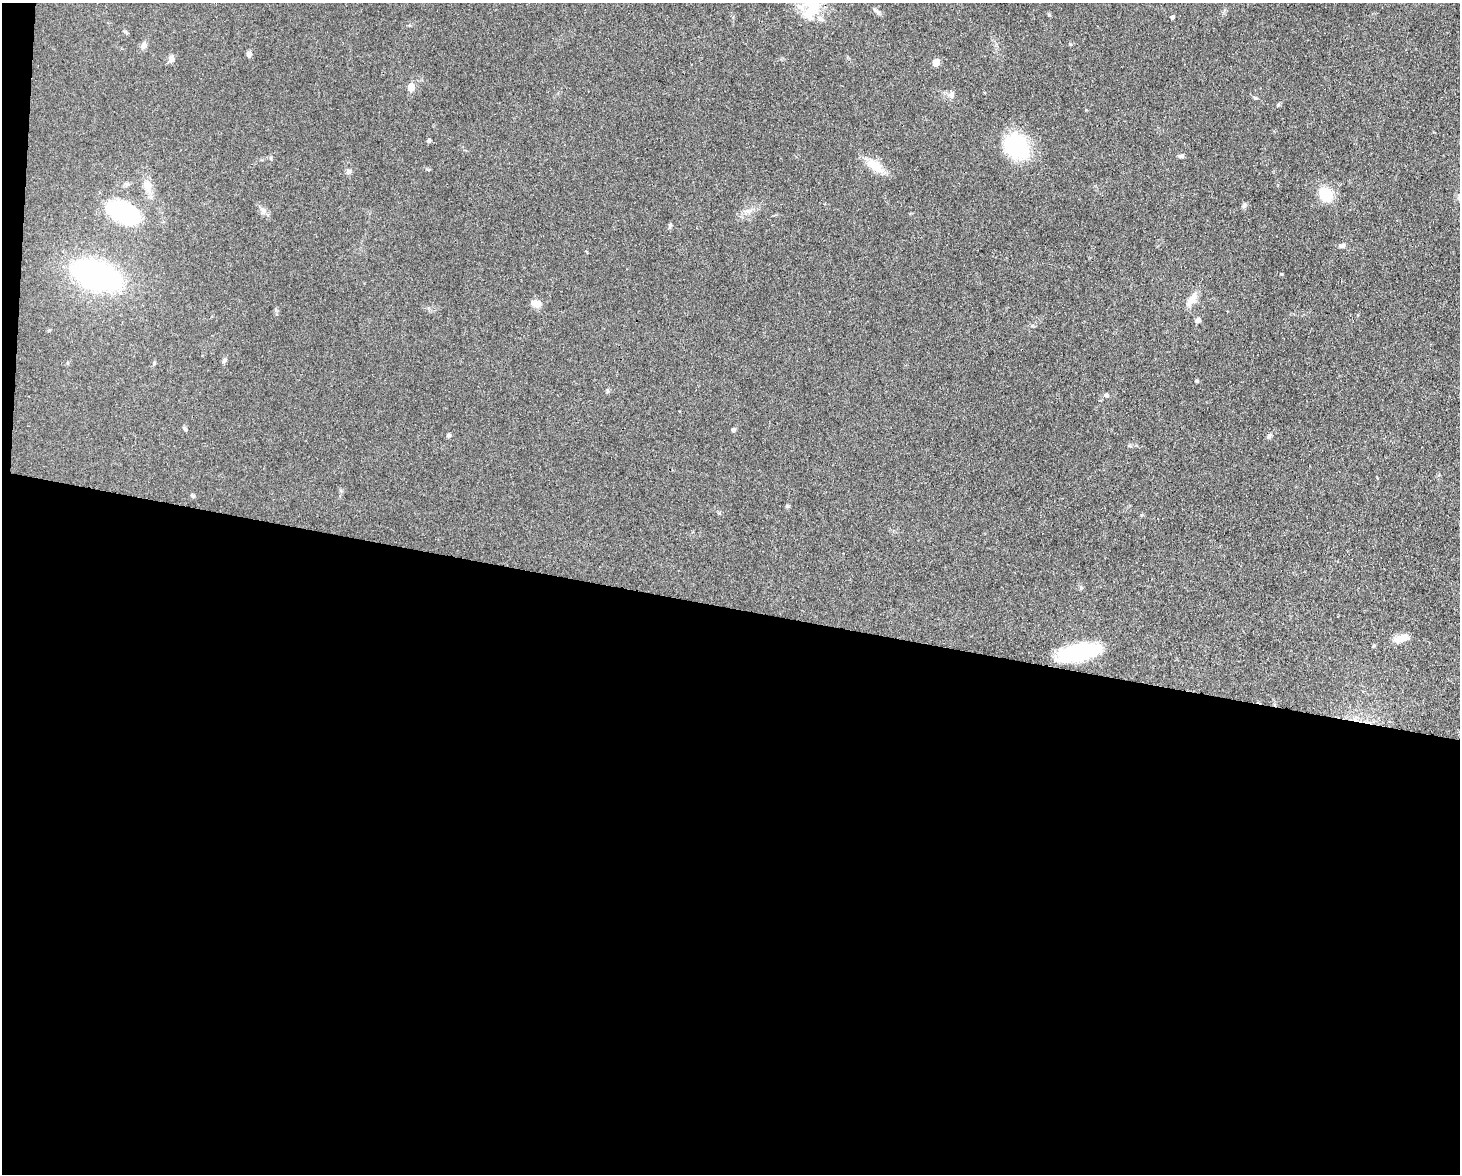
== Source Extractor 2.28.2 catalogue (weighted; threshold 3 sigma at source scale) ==
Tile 10 of 3 x 4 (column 1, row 4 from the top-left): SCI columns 224-1681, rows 1-1172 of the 4709 x 4691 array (HDU 1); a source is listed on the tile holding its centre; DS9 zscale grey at full resolution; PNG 1462 x 1176 px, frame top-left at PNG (2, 3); no overlay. Shown black and unused: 49% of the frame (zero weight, under 3 of 4 exposures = <1% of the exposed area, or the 3 px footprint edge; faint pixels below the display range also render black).
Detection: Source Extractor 2.28.2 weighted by HDU 2 'WHT'; one run over the whole footprint, this tile lists its part. Background 0.0632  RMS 0.0059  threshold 0.0265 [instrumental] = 3 sigma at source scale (4.5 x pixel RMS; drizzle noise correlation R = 1.50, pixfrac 1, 0.05/0.05 arcsec/px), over >= 5 px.
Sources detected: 44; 1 inside a brighter object's white glare — not listed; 1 inside a brighter listed object's ellipse — not listed separately; the other 42 listed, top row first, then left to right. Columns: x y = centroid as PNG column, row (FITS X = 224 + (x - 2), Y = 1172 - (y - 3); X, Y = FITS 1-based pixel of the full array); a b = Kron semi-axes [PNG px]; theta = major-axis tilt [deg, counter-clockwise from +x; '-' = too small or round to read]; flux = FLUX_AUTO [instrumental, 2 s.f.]
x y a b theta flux
811 3 28 24 -61 24
876 11 14 4 -40 1.7
1172 17 4 4 - 1.3
144 45 11 6 73 2.2
249 54 7 6 - 2
171 59 10 7 -84 2
936 62 5 5 - 11
411 87 5 5 - 12
952 95 9 7 86 2.2
1255 98 6 4 -42 0.78
1278 105 7 4 45 0.79
429 141 4 4 - 1.4
1016 146 24 19 -53 51
1181 156 7 4 7 1.3
271 158 6 4 -72 0.75
875 166 25 12 -40 10
349 172 8 7 - 1.6
147 186 16 12 -77 6.2
1325 194 12 10 -52 20
1244 206 8 5 63 1.2
263 211 10 7 -71 2.5
123 212 32 18 -28 58
670 225 7 5 80 1
1342 246 9 6 7 1.6
1282 274 4 3 - 0.52
96 275 38 18 -19 180
1191 300 23 9 56 5.9
536 304 11 8 -13 4.9
1198 320 9 6 20 1.4
224 360 8 5 47 1.2
154 363 5 5 - 0.76
1196 381 5 4 - 0.69
1106 395 6 6 - 1.4
185 428 7 4 -45 0.92
733 430 6 5 - 0.94
1269 435 7 5 48 1.3
449 436 5 5 - 1.2
193 496 5 5 - 1.2
787 506 6 4 -44 0.77
1401 638 19 8 17 6.8
1374 646 5 4 - 0.69
1079 652 42 15 12 52
Isophote crosses this tile's border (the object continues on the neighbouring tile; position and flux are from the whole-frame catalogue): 1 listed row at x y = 811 3
Unlisted compact peaks at least as high as the median listed source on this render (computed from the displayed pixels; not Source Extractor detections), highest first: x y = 1049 15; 1070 44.